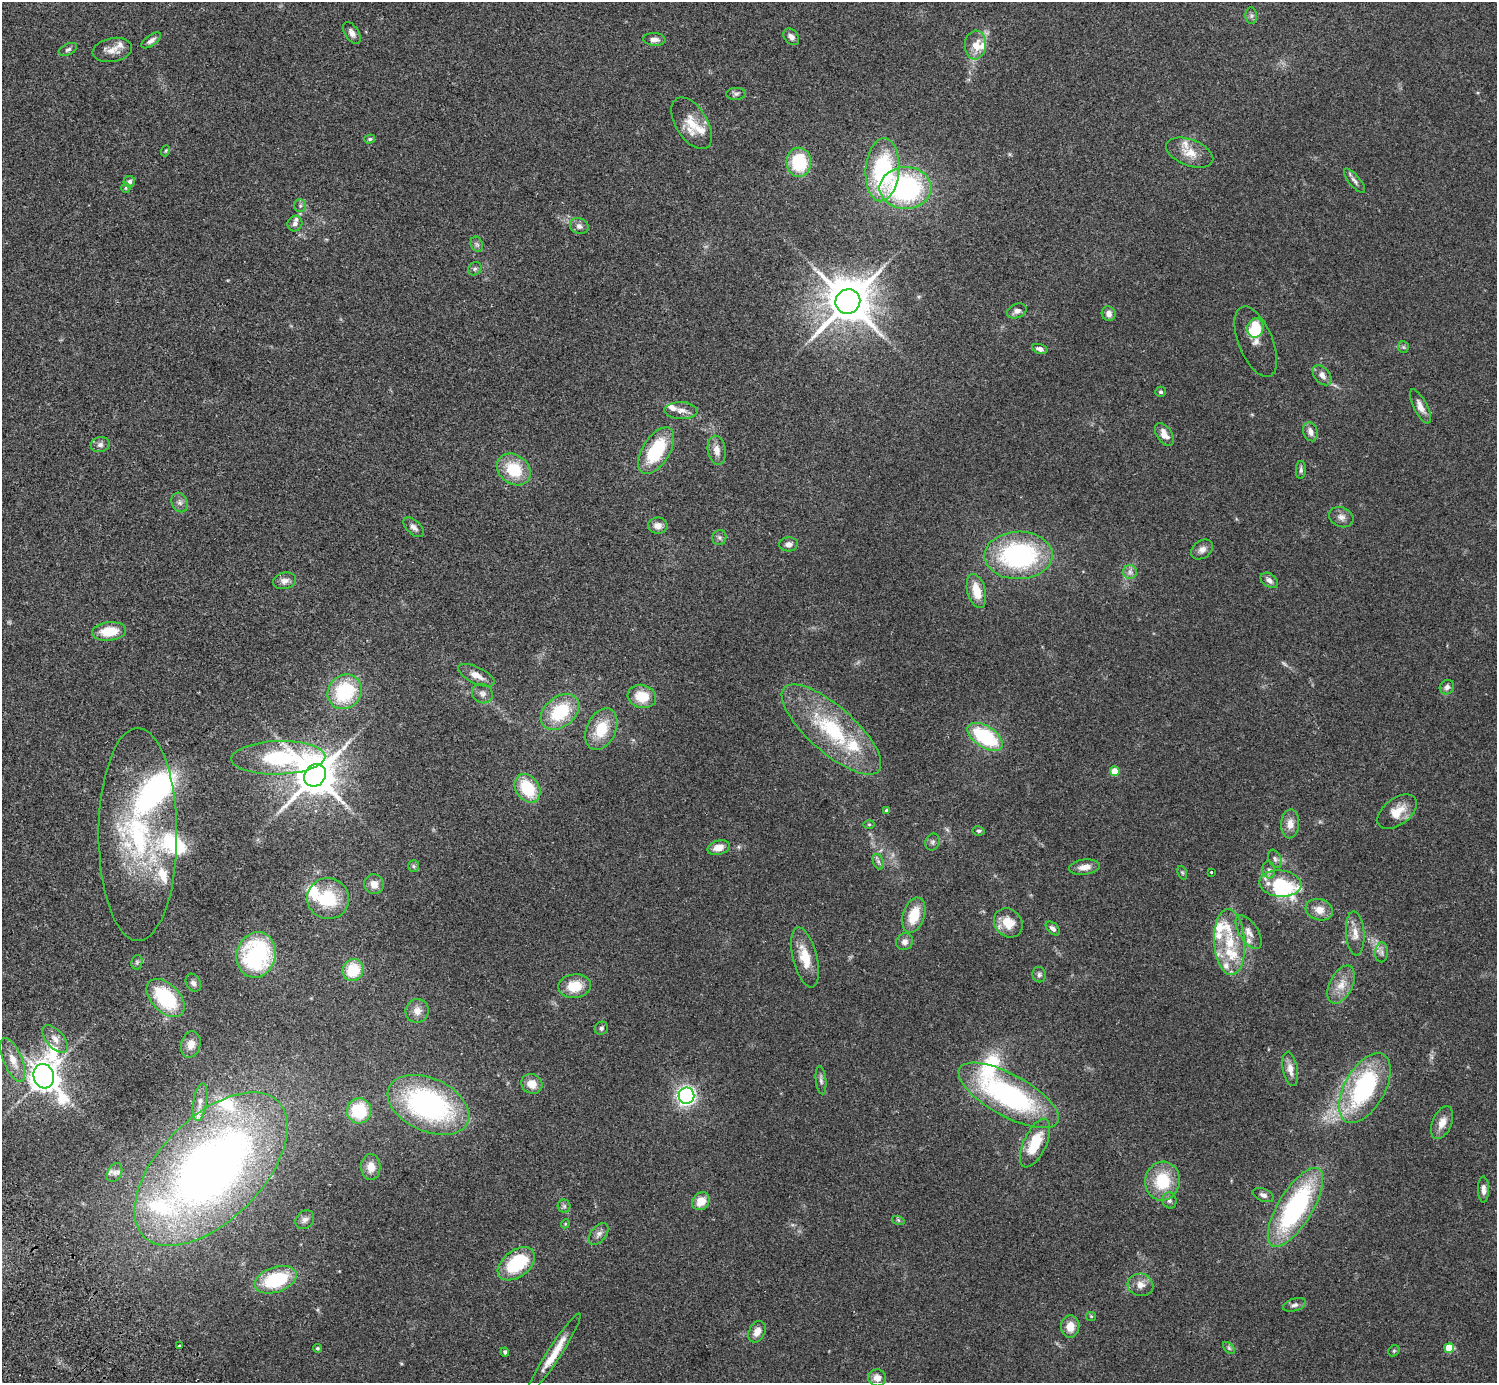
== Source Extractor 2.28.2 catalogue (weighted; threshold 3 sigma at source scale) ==
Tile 7 of 4 x 4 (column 3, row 2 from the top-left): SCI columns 3035-4529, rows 2968-4348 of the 6072 x 6073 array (HDU 1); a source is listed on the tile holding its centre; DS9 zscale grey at full resolution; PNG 1499 x 1385 px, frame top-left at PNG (2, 2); each listed source drawn as its Kron ellipse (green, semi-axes under 4 px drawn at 4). Shown black and unused: <1% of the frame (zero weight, under 2 of 3 exposures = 3% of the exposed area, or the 3 px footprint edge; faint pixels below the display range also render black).
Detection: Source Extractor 2.28.2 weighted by HDU 2 'WHT'; one run over the whole footprint, this tile lists its part. Background 0.0731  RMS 0.0082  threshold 0.037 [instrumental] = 3 sigma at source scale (4.5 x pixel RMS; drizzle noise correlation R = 1.50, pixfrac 1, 0.05/0.05 arcsec/px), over >= 5 px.
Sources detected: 176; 2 too faint to see at this stretch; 3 inside a brighter object's white glare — neither listed nor drawn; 21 inside a brighter listed object's ellipse — not listed separately; the other 150 listed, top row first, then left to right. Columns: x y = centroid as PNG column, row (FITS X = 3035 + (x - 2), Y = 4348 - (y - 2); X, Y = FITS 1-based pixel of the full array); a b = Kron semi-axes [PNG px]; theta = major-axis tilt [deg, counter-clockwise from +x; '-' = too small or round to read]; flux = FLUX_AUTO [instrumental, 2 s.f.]
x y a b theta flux
1251 16 8 6 -84 2
352 33 12 7 -57 3.7
791 37 9 6 -50 3.9
654 39 11 6 -4 4
151 40 11 5 35 3.5
975 45 14 10 85 11
68 49 9 5 26 2.1
112 50 20 12 10 8
736 94 10 6 1 2.3
692 123 29 15 -58 16
370 139 5 4 - 1.2
166 151 6 3 70 0.9
1190 153 25 13 -21 12
799 162 14 12 -88 40
882 170 31 17 86 88
1354 181 15 5 -50 3.1
129 182 5 5 - 2.2
126 188 5 4 - 0.95
906 188 26 21 0 130
300 206 6 5 - 1.7
295 224 8 7 - 2.8
579 226 9 7 -22 3.5
477 244 8 6 -68 1.9
475 269 7 6 - 1.6
848 302 13 12 - 3300
1017 311 10 7 22 3.7
1109 314 7 7 - 4.5
1255 328 10 8 72 25
1256 342 37 17 -68 12
1403 347 6 5 - 1.3
1040 349 8 4 -18 3
1322 375 11 7 -49 4.6
1161 392 5 5 - 1.6
1420 406 19 6 -63 5.9
681 411 17 8 -2 6.2
1310 432 10 7 -72 4.7
1164 434 13 7 -57 7.7
100 445 9 7 13 3.2
717 450 15 9 -81 6.6
656 451 26 13 58 45
514 469 18 14 -37 29
1301 470 9 5 88 1.9
180 502 10 8 -64 3.2
1341 517 12 9 -23 4.7
658 526 10 8 -3 6.2
414 527 12 7 -44 3.4
719 537 7 7 - 2
789 544 9 7 4 4.1
1202 549 12 8 37 4.5
1019 555 34 24 1 120
1130 572 7 7 - 2.7
1269 580 9 6 -36 4
285 581 11 8 13 4.5
976 591 17 9 -75 15
109 631 17 9 6 20
476 675 20 8 -26 7
1447 687 7 7 - 2.9
345 692 18 16 47 53
482 694 11 9 -26 3.8
642 696 14 11 -14 19
560 712 22 15 39 40
601 729 22 14 65 24
831 729 63 23 -41 74
985 737 20 10 -33 62
278 758 47 16 2 82
1115 771 5 5 - 20
315 775 12 10 51 2800
527 788 15 11 -55 33
887 810 4 4 - 1.9
1397 812 22 13 37 14
869 824 5 3 - 0.89
1290 824 14 9 86 7.2
979 831 6 4 -11 1.4
138 834 106 39 -90 150
932 842 8 7 - 2.1
718 848 11 7 15 7.7
1275 859 10 6 -67 2.4
878 862 8 5 -70 2
414 866 6 5 - 1.4
1085 867 15 7 7 7
1269 870 8 6 -83 2.7
1211 872 3 3 - 1.6
1182 873 7 4 -69 1.2
374 884 10 9 - 6.3
1280 884 21 13 -4 37
328 899 21 20 - 35
1319 910 14 10 -16 8.7
914 915 18 11 72 21
1008 923 16 13 -47 15
1053 928 8 5 -44 2.8
1249 932 19 9 -57 7.2
1355 933 22 9 -86 8.1
905 942 9 8 - 4
1230 942 33 15 -86 28
1381 952 10 6 88 3
256 955 23 19 75 90
805 957 31 12 -76 19
137 962 7 5 78 1.6
353 970 11 10 - 27
1039 975 8 6 -79 2.3
193 983 9 7 -60 2.9
1341 985 20 11 64 11
575 986 16 12 7 19
166 998 23 14 -45 56
417 1011 12 11 - 6.7
601 1028 7 6 - 1.8
55 1039 17 8 -49 6.1
191 1044 13 9 75 7.2
13 1060 23 9 -67 10
1290 1069 17 7 -80 6.8
44 1076 12 10 -75 1400
821 1080 14 5 -84 2.7
532 1084 11 9 -26 9
1365 1088 38 20 61 100
1009 1095 56 21 -29 150
686 1096 8 8 - 210
200 1102 19 7 81 6.1
428 1105 43 26 -24 160
359 1111 12 12 - 37
1442 1123 17 9 67 7.8
1035 1143 26 11 65 29
371 1167 13 9 89 7.9
211 1169 95 51 45 660
115 1173 10 7 63 3.1
1162 1181 19 17 79 33
1483 1189 13 5 -89 4.3
1263 1195 11 6 -22 3
1169 1200 8 7 - 2.7
701 1201 9 8 - 11
564 1206 6 6 - 1.7
1295 1207 45 17 59 130
305 1220 10 8 43 3.3
898 1220 6 4 -18 1.3
565 1224 4 3 - 0.7
599 1234 12 7 50 3.8
516 1264 21 13 37 49
276 1280 22 12 19 52
1140 1285 13 11 -14 6.6
1294 1305 12 6 17 3
1091 1316 5 4 - 0.89
1070 1327 11 9 85 9.5
757 1332 11 8 64 6.7
179 1345 3 3 - 1.4
317 1348 4 3 - 1.1
1229 1348 7 4 -45 1.5
1449 1348 5 5 - 25
1394 1351 6 5 - 1.2
505 1352 4 3 - 1.5
554 1354 47 7 57 17
877 1378 9 8 - 6.2